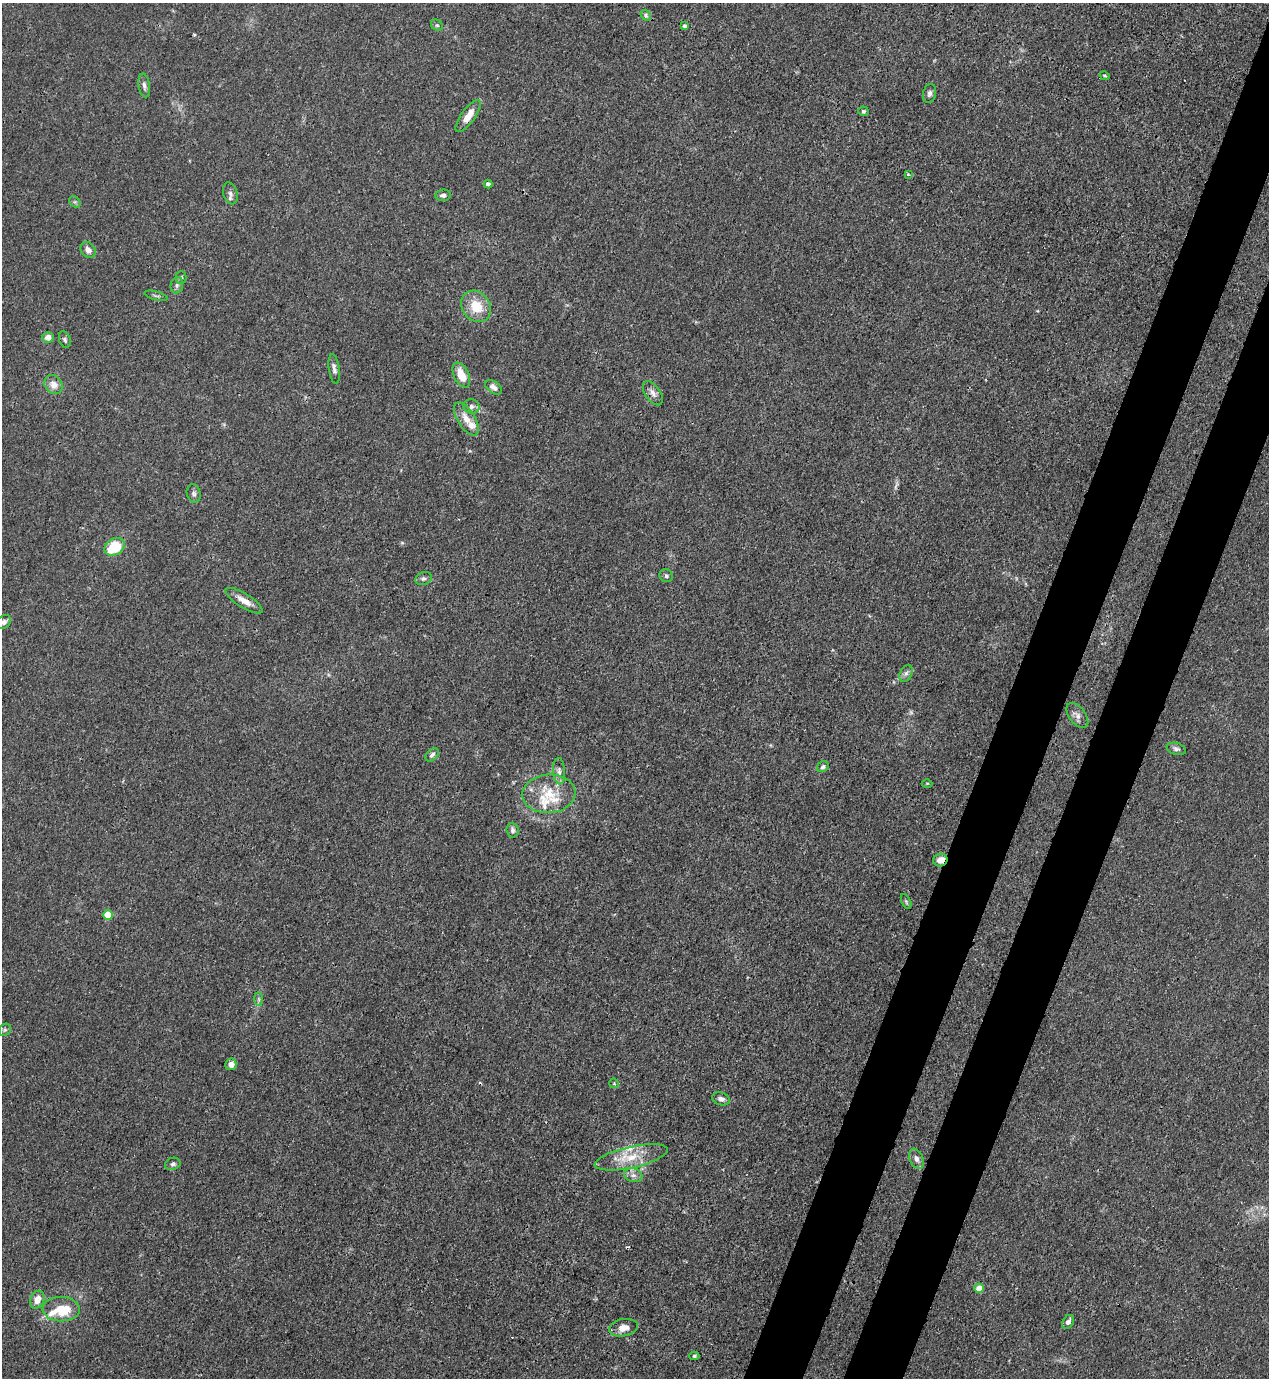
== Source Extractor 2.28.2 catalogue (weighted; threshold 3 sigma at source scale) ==
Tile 10 of 4 x 4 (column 2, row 3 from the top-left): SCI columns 1490-2756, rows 1417-2792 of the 5646 x 5583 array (HDU 1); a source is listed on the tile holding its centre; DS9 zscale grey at full resolution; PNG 1271 x 1380 px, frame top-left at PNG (2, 3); each listed source drawn as its Kron ellipse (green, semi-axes under 4 px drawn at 4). Shown black and unused: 8% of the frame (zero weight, under 3 of 4 exposures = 7% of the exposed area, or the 3 px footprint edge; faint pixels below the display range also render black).
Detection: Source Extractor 2.28.2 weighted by HDU 2 'WHT'; one run over the whole footprint, this tile lists its part. Background 0.0182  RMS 0.0026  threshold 0.0116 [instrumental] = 3 sigma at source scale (4.5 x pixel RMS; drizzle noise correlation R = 1.50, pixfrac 1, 0.05/0.05 arcsec/px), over >= 5 px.
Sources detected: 69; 2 cosmic-ray / hot-pixel residue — neither listed nor drawn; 7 inside a brighter listed object's ellipse — not listed separately; the other 60 listed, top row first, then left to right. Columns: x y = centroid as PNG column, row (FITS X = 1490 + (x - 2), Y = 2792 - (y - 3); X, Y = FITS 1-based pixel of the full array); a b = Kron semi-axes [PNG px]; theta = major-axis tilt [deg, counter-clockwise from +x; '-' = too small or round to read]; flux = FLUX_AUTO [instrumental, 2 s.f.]
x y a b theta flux
646 15 6 5 - 0.46
437 25 6 5 - 0.49
685 26 4 3 - 0.67
1105 76 5 3 - 0.28
144 86 12 5 -82 0.97
930 93 10 6 76 0.83
863 111 5 5 - 0.55
468 116 19 7 54 3.2
908 174 4 3 - 0.28
488 184 4 4 - 0.78
230 193 11 7 -71 1.1
443 195 8 5 4 0.87
75 202 6 5 - 0.42
88 250 8 7 - 1.7
181 277 6 5 - 0.47
177 285 8 6 78 0.75
156 296 12 3 -14 0.49
476 306 17 14 -52 6.2
48 337 5 5 - 2
65 340 9 5 -72 0.59
334 369 15 5 -82 1
461 375 13 7 -64 4.8
53 384 10 8 -52 2.3
494 387 9 5 -36 1.3
653 393 14 7 -56 1.6
471 406 8 7 - 0.9
466 419 19 8 -58 3.1
194 493 9 6 -76 0.81
114 547 11 8 34 11
666 576 7 6 - 0.6
424 579 8 6 22 0.73
244 601 21 7 -32 2.4
4 622 8 6 44 1
906 673 9 6 62 0.87
1077 715 14 8 -53 1.4
1176 749 10 6 -16 0.8
432 755 8 5 46 0.72
823 767 6 5 - 0.65
559 771 13 6 -87 1.2
927 783 5 3 - 0.25
549 794 26 19 4 8.1
513 830 7 6 - 0.76
940 860 7 6 - 2.6
906 901 8 4 -64 0.41
108 915 5 5 - 7.7
259 999 7 4 -89 0.6
5 1030 7 5 44 0.53
231 1064 6 5 - 1.7
614 1083 5 4 - 0.28
721 1099 9 6 -17 1.1
631 1157 37 10 13 6.6
916 1159 10 6 -68 1.2
173 1164 8 6 20 0.74
633 1175 9 7 -14 1.2
979 1288 4 4 - 4
37 1300 9 7 67 2.7
61 1309 18 12 -2 7.8
1068 1322 7 5 57 1.1
623 1328 14 8 9 2.2
694 1356 5 4 - 0.41
Overlapping masked pixels (flux is a lower limit): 1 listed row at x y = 940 860